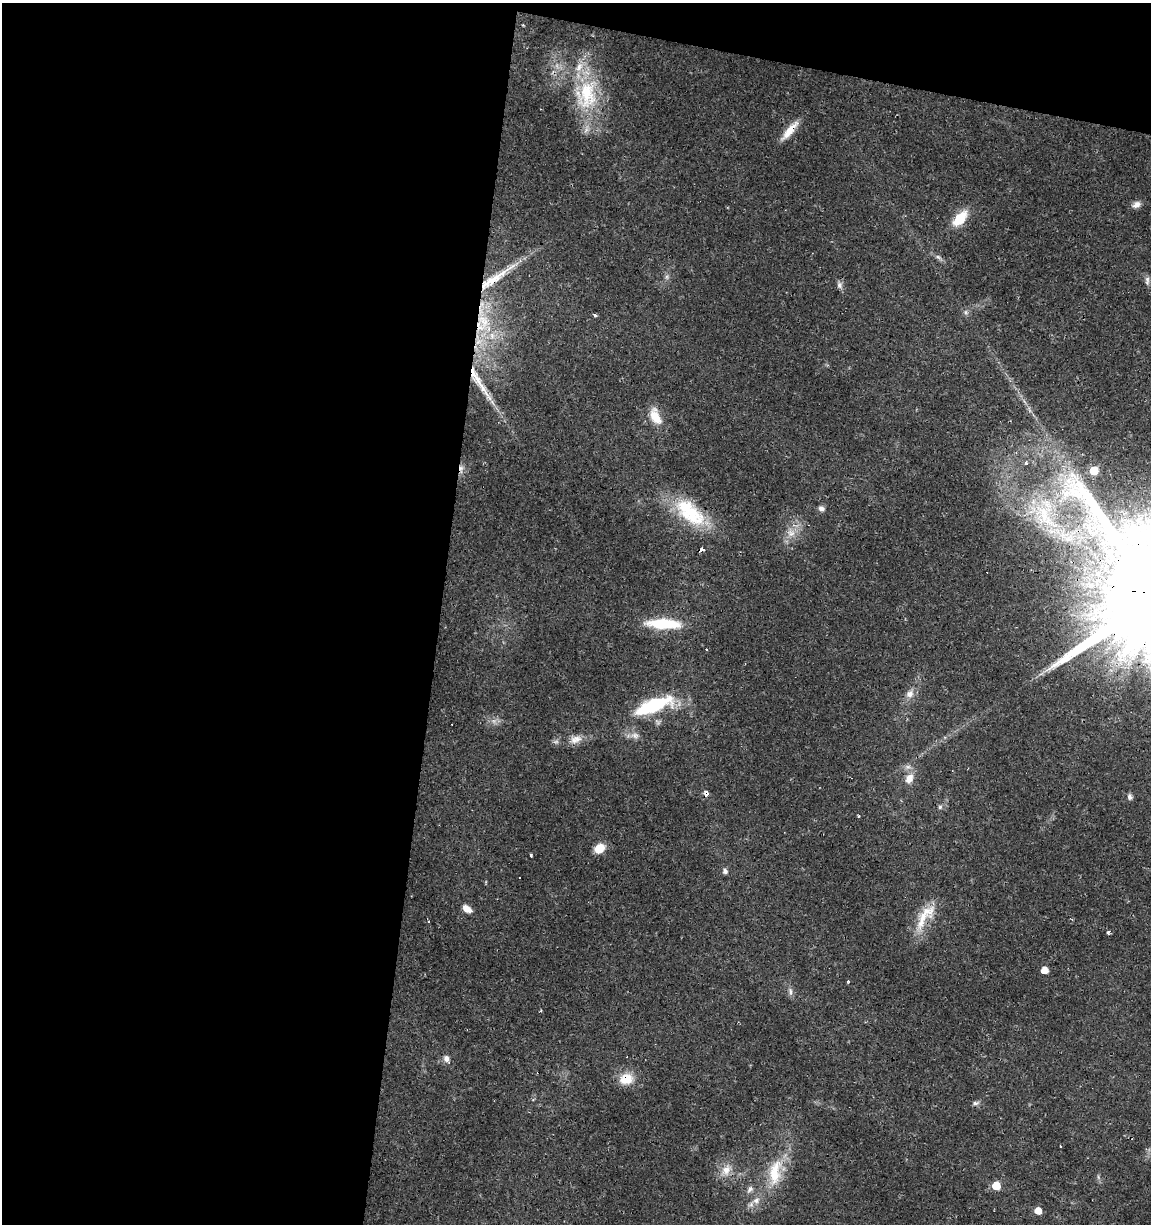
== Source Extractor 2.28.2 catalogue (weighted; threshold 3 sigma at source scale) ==
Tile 1 of 4 x 4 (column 1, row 1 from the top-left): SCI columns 288-1436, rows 3668-4889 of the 5107 x 4898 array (HDU 1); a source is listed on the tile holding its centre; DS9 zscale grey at full resolution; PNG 1153 x 1226 px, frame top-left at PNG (2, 3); no overlay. Shown black and unused: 41% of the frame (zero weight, under 2 of 3 exposures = <1% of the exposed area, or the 3 px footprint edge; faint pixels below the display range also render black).
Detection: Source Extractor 2.28.2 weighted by HDU 2 'WHT'; one run over the whole footprint, this tile lists its part. Background 0.0135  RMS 0.0032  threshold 0.0142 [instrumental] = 3 sigma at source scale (4.5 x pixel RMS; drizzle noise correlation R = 1.50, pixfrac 1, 0.0396/0.0396 arcsec/px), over >= 5 px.
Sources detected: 65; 1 too faint to see at this stretch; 5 cosmic-ray / hot-pixel residue — not listed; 4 inside a brighter listed object's ellipse — not listed separately; the other 55 listed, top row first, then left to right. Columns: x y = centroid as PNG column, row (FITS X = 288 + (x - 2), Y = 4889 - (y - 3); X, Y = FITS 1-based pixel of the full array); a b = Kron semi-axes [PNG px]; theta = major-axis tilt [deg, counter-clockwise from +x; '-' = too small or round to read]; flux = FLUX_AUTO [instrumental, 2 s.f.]
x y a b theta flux
587 94 47 31 79 26
789 131 27 8 49 4.8
1136 205 10 7 28 1.8
960 218 17 9 48 9.4
938 257 9 5 -35 0.93
495 278 62 8 34 12
1147 281 13 6 89 1.1
839 285 10 7 -69 1.1
966 312 7 6 - 0.8
595 315 3 3 - 1.7
483 321 23 15 -59 9.9
478 342 10 5 27 2
479 382 57 8 -58 9.5
655 417 21 12 -60 6
1026 463 3 3 - 3.1
461 468 12 6 -87 1.7
1094 470 5 5 - 10
821 508 8 7 - 1.2
690 513 48 24 -40 22
1045 516 60 31 -44 37
791 533 13 11 -43 3.3
701 549 4 3 - 3.4
664 624 40 11 -3 14
707 649 3 3 - 0.34
910 694 12 10 36 2.4
653 706 34 11 20 29
494 721 7 6 - 1.1
635 736 14 8 -6 2.1
576 739 18 11 17 3.1
909 779 14 10 66 3.4
706 792 4 3 - 5.5
1130 797 8 6 -79 0.99
940 807 6 4 90 0.55
859 816 4 3 - 0.33
599 848 10 8 35 5.4
531 855 3 3 - 1.7
725 871 8 6 -60 0.94
467 909 12 7 -34 2.7
922 920 32 13 72 7.9
429 922 4 3 - 0.41
1108 933 4 4 - 1.1
1044 970 5 5 - 4.3
848 981 3 3 - 0.81
790 991 13 5 -78 1.2
541 1010 4 3 - 0.29
447 1059 11 7 -56 1.6
626 1079 19 15 9 6
975 1103 11 5 5 0.93
726 1170 20 12 56 4.2
775 1171 36 17 81 12
1098 1177 7 4 -72 0.56
996 1186 5 5 - 8.9
750 1189 11 7 53 1.3
756 1200 11 9 48 2.3
1038 1211 6 5 - 3.8
Overlapping masked pixels (flux is a lower limit): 10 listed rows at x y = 789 131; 495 278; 483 321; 479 382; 461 468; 690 513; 1045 516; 701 549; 706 792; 626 1079